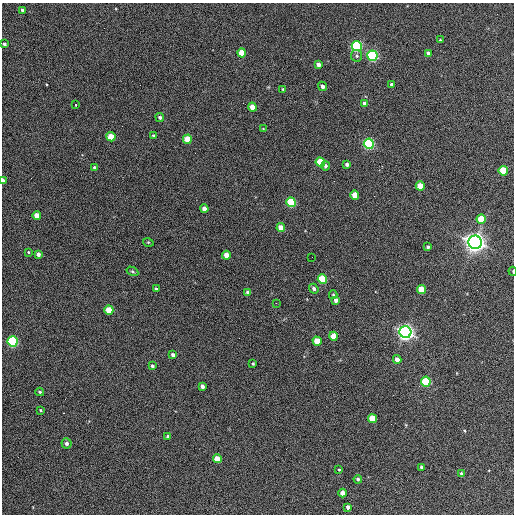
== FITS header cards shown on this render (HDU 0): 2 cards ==
NAXIS1  =                  512 / Axis length
NAXIS2  =                  512 / Axis length

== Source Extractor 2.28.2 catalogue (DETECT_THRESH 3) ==
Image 512 x 512 px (HDU 0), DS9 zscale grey, 1 PNG px = 1 image px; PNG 516 x 516 px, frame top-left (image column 1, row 512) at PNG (2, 3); each listed source drawn as its Kron ellipse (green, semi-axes under 4 px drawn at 4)
Background 355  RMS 20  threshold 61.4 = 3 sigma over >= 5 px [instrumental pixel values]
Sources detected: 74; all 74 listed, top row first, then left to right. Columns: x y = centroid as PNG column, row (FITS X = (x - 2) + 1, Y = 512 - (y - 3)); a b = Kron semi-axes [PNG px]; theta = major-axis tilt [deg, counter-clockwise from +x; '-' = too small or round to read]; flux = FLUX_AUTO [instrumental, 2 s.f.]
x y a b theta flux
22 10 3 3 - 2.4e+03
440 40 3 2 - 1.1e+03
4 44 4 3 - 3.1e+03
357 46 5 5 - 2.2e+05
242 53 4 4 - 2.4e+04
428 53 4 4 - 4.0e+03
357 56 6 5 - 2.7e+03
372 56 5 5 - 2.8e+05
318 65 4 4 - 6.0e+03
392 84 3 3 - 3.0e+03
322 86 4 4 - 4.6e+03
283 89 4 3 - 1.7e+03
364 103 4 4 - 4.0e+03
76 105 3 3 - 4.5e+03
252 107 4 4 - 1.6e+04
160 117 4 4 - 2.6e+03
263 129 3 3 - 9.3e+02
153 136 4 3 - 1.6e+03
111 137 4 4 - 3.5e+04
187 139 5 4 - 3.0e+04
369 144 5 5 - 2.6e+05
320 162 5 4 - 4.8e+04
347 164 4 3 - 3.6e+03
325 166 4 4 - 2.8e+03
95 168 4 3 - 3.7e+03
503 171 5 4 - 5.8e+04
3 181 4 3 - 7.4e+03
420 186 4 4 - 2.9e+04
355 195 4 4 - 2.2e+04
291 202 5 4 - 9.7e+04
204 209 4 4 - 7.9e+03
37 215 4 4 - 1.6e+04
481 219 5 4 - 3.7e+04
281 228 4 4 - 1.8e+04
148 242 5 3 - 1.2e+03
475 242 7 6 - 1.2e+06
428 247 3 3 - 3.0e+03
28 252 4 3 - 1.3e+03
38 254 4 4 - 5.0e+03
226 255 4 4 - 1.2e+04
312 257 2 2 - 5.9e+02
132 271 6 4 -31 2.1e+03
513 271 4 2 - 1.3e+03
322 279 5 4 - 8.4e+04
156 289 3 3 - 2.3e+03
314 289 5 4 - 4.2e+03
421 289 4 4 - 2.5e+04
248 292 4 4 - 5.0e+03
333 295 4 3 - 1.6e+03
336 300 4 4 - 5.0e+03
276 303 2 2 - 8.0e+02
109 310 4 4 - 3.5e+04
405 332 6 6 - 8.0e+05
334 336 4 4 - 2.6e+04
13 341 5 5 - 2.1e+05
317 341 4 4 - 3.2e+04
173 355 4 4 - 4.7e+03
397 359 4 4 - 8.6e+03
253 363 3 2 - 1.7e+03
152 366 4 3 - 3.3e+03
426 382 5 4 - 1.5e+05
202 386 4 3 - 4.7e+03
40 392 4 3 - 1.8e+03
41 410 4 3 - 1.5e+03
372 419 4 4 - 3.8e+04
168 436 3 3 - 3.1e+03
66 443 5 5 - 4.0e+03
217 459 4 4 - 2.2e+04
421 467 3 3 - 2.5e+03
339 470 3 3 - 1.2e+03
462 474 4 3 - 2.7e+03
358 479 4 4 - 3.1e+03
343 493 4 4 - 1.2e+04
348 507 4 3 - 4.0e+03
At the frame edge (FLAGS 8, measured only in part): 2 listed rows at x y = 3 181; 513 271